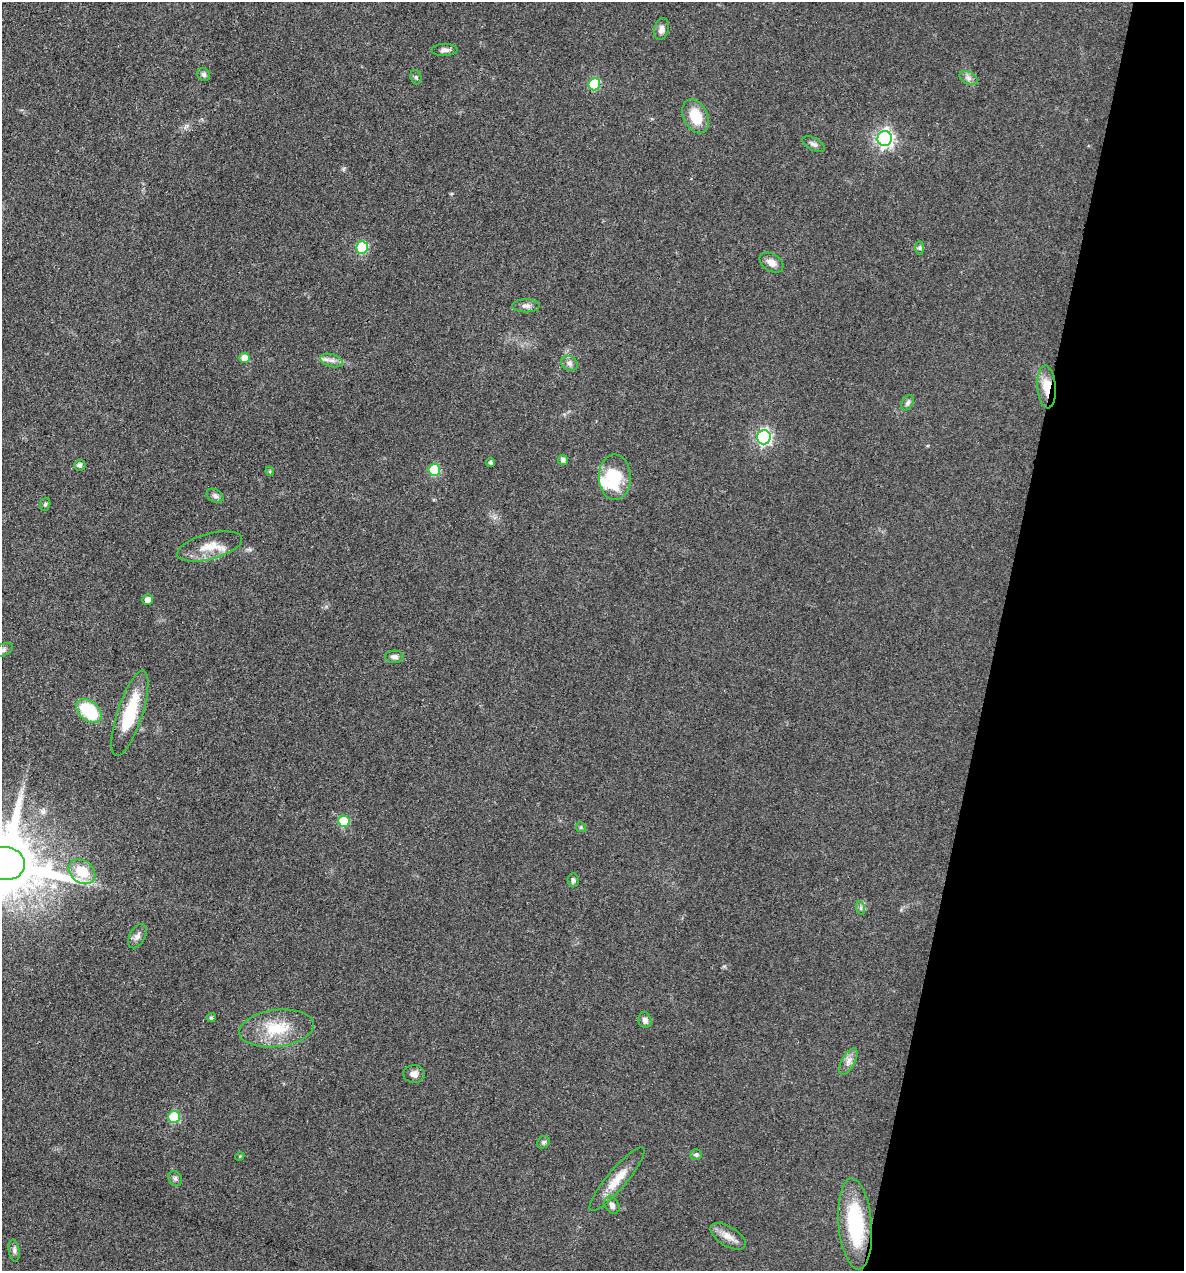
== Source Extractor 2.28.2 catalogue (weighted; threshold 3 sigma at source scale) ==
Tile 8 of 4 x 4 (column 4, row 2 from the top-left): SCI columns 3794-4975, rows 2542-3810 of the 5098 x 5081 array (HDU 1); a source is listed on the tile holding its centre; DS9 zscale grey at full resolution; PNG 1186 x 1273 px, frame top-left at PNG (2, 2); each listed source drawn as its Kron ellipse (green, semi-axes under 4 px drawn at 4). Shown black and unused: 16% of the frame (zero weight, under 3 of 4 exposures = <1% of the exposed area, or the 3 px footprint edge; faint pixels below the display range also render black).
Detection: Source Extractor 2.28.2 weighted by HDU 2 'WHT'; one run over the whole footprint, this tile lists its part. Background 0.078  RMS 0.0068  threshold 0.0305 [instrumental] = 3 sigma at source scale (4.5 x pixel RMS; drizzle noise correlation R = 1.50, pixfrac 1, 0.05/0.05 arcsec/px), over >= 5 px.
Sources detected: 56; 1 inside a brighter object's white glare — neither listed nor drawn; the other 55 listed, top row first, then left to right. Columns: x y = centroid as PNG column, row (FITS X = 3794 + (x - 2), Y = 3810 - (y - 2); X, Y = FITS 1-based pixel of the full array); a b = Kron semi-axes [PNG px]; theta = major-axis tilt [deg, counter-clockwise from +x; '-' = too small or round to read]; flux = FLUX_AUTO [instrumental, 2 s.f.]
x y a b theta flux
661 29 11 7 74 3.4
445 50 13 6 1 2.9
204 74 7 6 - 2.1
416 77 7 5 -69 1.2
969 78 10 6 -27 2.5
594 84 6 6 - 42
696 116 18 12 -64 17
885 138 7 7 - 240
814 144 12 6 -28 2.4
362 247 6 6 - 51
920 248 7 4 -90 1.3
771 263 13 8 -31 5.3
526 306 14 6 1 3
245 358 5 5 - 8
331 360 11 6 -17 3.4
569 363 9 7 -32 2.6
1047 387 21 9 -86 12
907 403 8 5 56 1.9
764 437 7 7 - 160
563 460 5 5 - 2.3
490 462 4 4 - 1.5
80 465 5 5 - 2.2
434 470 6 6 - 41
270 471 4 4 - 0.86
615 477 23 16 -90 31
215 496 9 6 -30 2.3
45 504 7 5 70 1.2
210 546 33 13 15 14
148 600 5 5 - 4.3
3 650 10 6 27 1.9
394 657 9 6 -4 2.7
89 711 14 9 -41 36
130 713 44 12 72 32
344 821 6 6 - 36
581 827 5 4 - 0.94
5 864 20 16 -7 8500
82 872 14 11 -37 18
573 880 7 5 -84 1.6
861 908 7 4 -72 1.4
137 936 13 7 61 3.3
211 1018 4 4 - 1.3
645 1020 8 6 -74 2.6
276 1028 38 18 7 27
848 1061 15 6 61 4.2
414 1074 11 8 -5 3.8
174 1117 6 6 - 40
543 1142 7 5 46 1.4
696 1155 6 5 - 1.4
240 1156 4 3 - 0.62
175 1178 8 6 -58 1.7
617 1179 41 9 50 13
612 1205 9 6 -61 2.9
855 1224 46 16 -85 53
728 1236 20 9 -31 6.7
14 1251 11 5 -82 2
Overlapping masked pixels (flux is a lower limit): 2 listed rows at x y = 1047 387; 5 864
Isophote crosses this tile's border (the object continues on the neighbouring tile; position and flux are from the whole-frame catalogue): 2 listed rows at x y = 3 650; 5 864